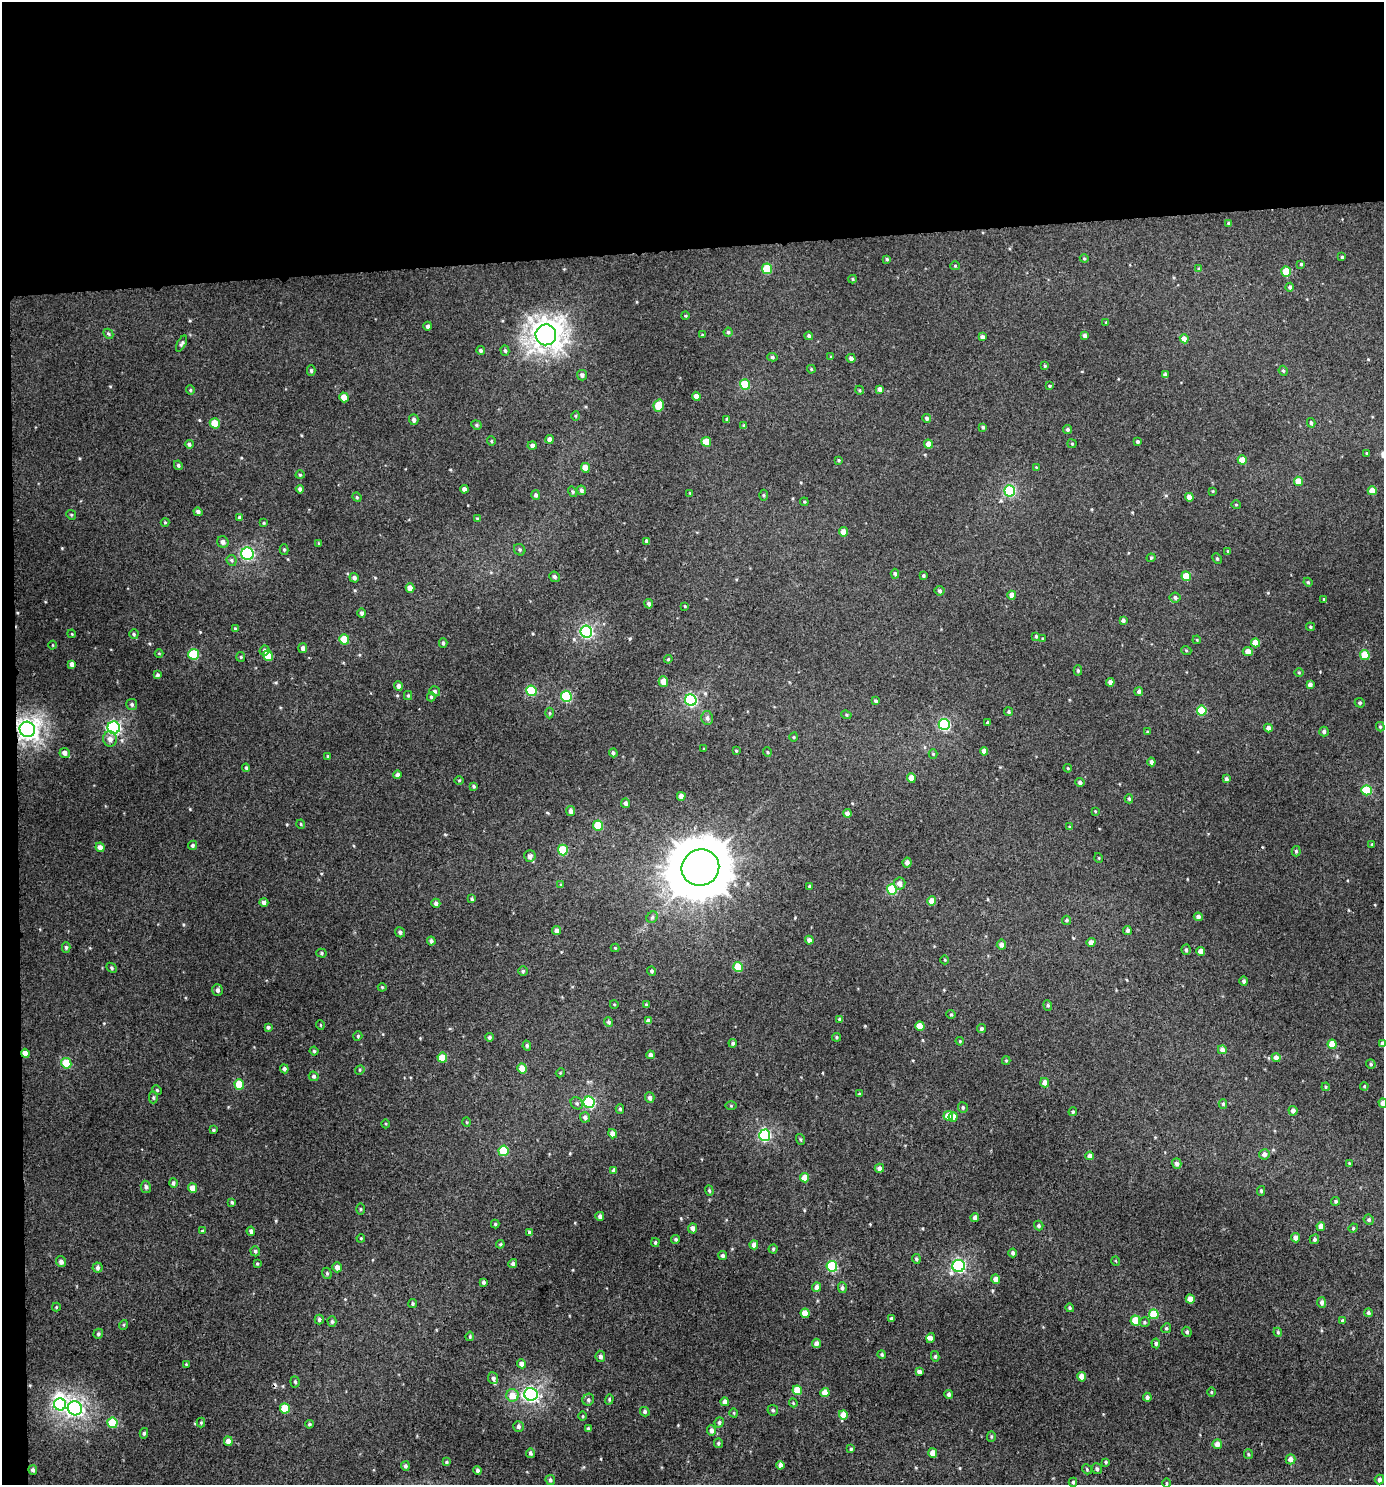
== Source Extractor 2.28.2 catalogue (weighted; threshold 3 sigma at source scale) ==
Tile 1 of 3 x 3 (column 1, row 1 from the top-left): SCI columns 7-1388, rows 2971-4453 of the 4199 x 4457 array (HDU 1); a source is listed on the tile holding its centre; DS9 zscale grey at full resolution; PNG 1386 x 1487 px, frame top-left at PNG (2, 2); each listed source drawn as its Kron ellipse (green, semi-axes under 4 px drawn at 4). Shown black and unused: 18% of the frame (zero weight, under 3 of 4 exposures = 1% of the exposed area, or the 3 px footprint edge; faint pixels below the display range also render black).
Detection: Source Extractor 2.28.2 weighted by HDU 2 'WHT'; one run over the whole footprint, this tile lists its part. Background 0.00716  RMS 0.0042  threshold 0.0188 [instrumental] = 3 sigma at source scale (4.5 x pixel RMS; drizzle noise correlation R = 1.50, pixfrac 1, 0.0396/0.0396 arcsec/px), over >= 5 px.
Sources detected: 431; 1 inside a brighter object's white glare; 1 cosmic-ray / hot-pixel residue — neither listed nor drawn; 2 inside a brighter listed object's ellipse — not listed separately; the other 427 listed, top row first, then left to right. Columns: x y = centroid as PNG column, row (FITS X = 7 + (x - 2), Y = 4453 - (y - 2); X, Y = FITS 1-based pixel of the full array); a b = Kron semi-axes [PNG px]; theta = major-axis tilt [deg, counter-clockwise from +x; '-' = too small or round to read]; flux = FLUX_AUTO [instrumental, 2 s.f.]
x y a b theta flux
1229 223 3 3 - 0.54
1342 257 3 3 - 0.56
1084 258 4 4 - 0.46
887 259 4 4 - 0.57
1301 264 4 4 - 0.49
955 266 5 4 - 0.48
767 269 5 5 - 12
1199 269 4 4 - 0.63
1286 272 5 4 - 11
853 279 4 4 - 0.48
1290 287 4 4 - 0.88
685 316 4 3 - 0.37
1106 322 4 3 - 0.36
428 326 4 4 - 1
728 332 4 4 - 0.74
108 334 5 4 - 0.66
546 335 10 10 - 360
702 335 4 3 - 0.42
809 336 4 4 - 0.96
1085 336 4 3 - 1.4
982 337 4 4 - 1.4
1184 339 4 4 - 2.7
181 344 9 4 61 0.85
481 350 4 4 - 0.85
505 351 5 4 - 0.71
772 357 5 4 - 0.72
831 357 4 4 - 0.44
851 358 5 4 - 1.5
1045 366 3 3 - 0.47
811 369 4 3 - 0.35
311 371 5 4 - 0.8
1283 371 5 4 - 0.55
582 375 5 5 - 1.2
1165 375 4 3 - 1.4
745 385 5 5 - 13
1049 386 4 3 - 0.37
880 389 4 4 - 1.8
190 390 4 4 - 0.44
859 390 4 3 - 0.45
696 396 4 4 - 2
344 397 5 4 - 4.4
659 406 6 5 - 11
575 416 5 3 - 0.41
927 418 4 4 - 0.87
727 419 4 4 - 0.71
414 420 5 4 - 1.1
215 423 5 5 - 7.7
1311 423 5 4 - 0.82
476 425 5 4 - 0.63
744 426 4 4 - 0.8
983 427 4 3 - 0.72
1067 430 5 4 - 0.87
549 439 4 4 - 1.9
491 441 5 4 - 0.48
706 442 5 4 - 6.2
1138 442 4 3 - 0.76
189 444 4 4 - 0.82
929 444 4 4 - 3.2
1072 444 4 4 - 0.5
532 445 4 4 - 1.2
1367 453 4 3 - 0.43
838 460 4 4 - 0.46
1242 460 4 4 - 5
178 465 5 4 - 0.69
1036 467 3 3 - 0.29
585 468 5 4 - 3.5
300 475 4 4 - 0.52
1298 481 4 4 - 5.3
300 489 4 4 - 1.2
464 489 4 4 - 1.4
581 490 5 4 - 0.9
1010 491 5 5 - 38
1213 491 4 3 - 0.35
1372 491 4 4 - 3.9
572 492 5 4 - 0.55
690 493 4 4 - 0.32
536 495 5 4 - 0.87
764 495 5 3 - 0.49
357 497 5 4 - 0.52
1189 497 4 4 - 3.1
804 502 4 4 - 0.42
1236 505 4 4 - 0.47
198 512 4 4 - 1.2
71 515 5 4 - 0.52
240 518 4 4 - 1.1
478 519 4 3 - 0.73
165 522 4 4 - 0.42
264 523 4 3 - 0.4
843 532 5 4 - 2.2
647 541 4 3 - 0.82
223 542 6 5 - 1.5
319 543 4 3 - 0.5
284 550 5 4 - 0.66
520 550 6 5 - 0.66
1228 551 3 3 - 0.49
247 554 6 6 - 59
1151 558 4 4 - 0.5
1217 559 5 4 - 0.57
232 560 5 5 - 0.65
895 574 5 4 - 0.87
923 576 3 3 - 0.62
1186 576 5 4 - 8.8
554 577 5 5 - 0.95
354 578 5 4 - 1.1
1308 582 4 4 - 0.53
410 588 5 4 - 2.8
940 591 5 5 - 0.9
1012 595 4 4 - 2.7
1175 597 5 5 - 1.2
1324 599 4 3 - 0.4
649 604 5 4 - 1.1
685 606 3 2 - 0.31
362 613 5 4 - 0.9
1123 620 4 4 - 1.1
1310 627 4 4 - 0.6
235 629 4 3 - 0.55
586 632 6 5 - 66
72 634 4 3 - 0.36
134 634 5 4 - 0.71
1036 636 4 3 - 0.6
344 639 5 5 - 10
1043 639 4 3 - 0.43
1197 640 4 3 - 0.36
443 643 4 4 - 0.65
1256 643 5 4 - 5.8
53 645 4 3 - 0.32
303 648 5 4 - 1.2
1186 650 5 3 - 0.4
265 651 5 5 - 1.1
1248 651 5 4 - 3
159 653 4 3 - 0.3
194 654 5 5 - 22
1365 655 5 4 - 11
268 656 5 5 - 7.4
241 657 5 4 - 0.51
668 659 4 4 - 0.48
72 664 4 4 - 1.6
1078 670 5 4 - 0.7
1299 673 5 3 - 0.39
157 675 4 3 - 0.8
663 682 5 4 - 3.6
1110 682 4 4 - 2
1310 684 4 4 - 1.4
398 686 5 4 - 1.4
435 691 5 5 - 0.88
531 691 5 5 - 24
1139 691 4 4 - 1
408 696 4 4 - 0.51
566 696 5 5 - 30
431 697 4 4 - 0.53
691 700 6 5 - 54
876 701 4 3 - 0.67
1360 703 5 4 - 0.69
132 704 6 5 - 0.92
1202 711 5 5 - 14
1009 712 4 4 - 0.59
550 713 5 3 - 0.45
846 715 5 4 - 0.55
707 718 7 5 -78 1.2
987 722 4 4 - 0.53
944 724 5 5 - 45
1380 727 5 4 - 0.54
114 728 6 6 - 70
1268 728 4 4 - 1.6
27 729 8 7 - 220
1148 732 3 3 - 0.52
1324 732 5 4 - 1
794 737 5 3 - 0.35
110 739 7 7 - 2
704 749 2 2 - 0.28
736 751 4 3 - 0.47
984 751 4 4 - 2.3
767 752 5 3 - 0.37
65 753 5 5 - 1.8
613 753 4 4 - 0.78
933 754 4 4 - 0.41
328 756 4 3 - 0.46
1151 762 4 4 - 1.2
246 768 4 3 - 0.7
1068 768 4 3 - 0.37
398 775 4 4 - 1.3
911 778 5 4 - 4.3
1226 779 4 3 - 0.84
459 780 5 3 - 0.4
1080 782 4 4 - 1.1
474 786 4 3 - 0.58
1367 790 5 5 - 19
681 796 4 4 - 2.3
1129 799 4 4 - 0.59
625 803 5 4 - 1.2
571 811 5 4 - 1.6
1095 811 4 3 - 0.39
847 813 4 4 - 1.5
301 824 5 4 - 0.45
598 826 5 5 - 12
1070 827 4 3 - 0.46
1372 844 4 3 - 0.36
193 845 5 4 - 0.73
100 847 5 4 - 2.5
563 850 5 5 - 16
1296 851 5 4 - 0.65
530 856 5 5 - 1.7
1099 858 5 3 - 0.33
907 863 5 4 - 1.9
700 868 19 18 - 2400
900 883 6 5 - 2
561 885 4 4 - 0.6
809 886 3 3 - 0.53
892 889 5 5 - 20
472 899 4 4 - 0.63
932 901 4 4 - 3.8
264 902 4 4 - 1.4
436 903 5 4 - 1.2
652 917 6 5 - 0.77
1198 917 4 4 - 1.5
1066 920 4 4 - 0.65
1127 930 4 4 - 0.97
557 931 4 4 - 1.9
400 932 5 4 - 1.1
809 940 4 4 - 1.6
431 941 4 4 - 1.1
1091 942 4 4 - 2
1001 945 5 4 - 1.7
66 947 5 4 - 0.68
615 948 4 4 - 0.37
1186 950 5 4 - 0.67
1201 951 4 4 - 2.9
321 953 5 4 - 0.61
945 960 4 3 - 0.33
738 967 5 5 - 13
111 968 6 4 -44 0.63
523 971 5 4 - 0.7
652 971 5 4 - 0.72
1244 981 4 4 - 0.85
382 987 4 4 - 0.42
217 990 6 5 - 1.3
614 1004 4 3 - 0.34
646 1005 4 4 - 0.46
1048 1005 5 4 - 0.66
951 1014 4 4 - 0.49
840 1019 4 3 - 1.1
648 1021 4 4 - 1.4
609 1022 5 4 - 0.86
320 1025 5 3 - 0.32
920 1026 4 4 - 6.6
268 1027 4 3 - 0.87
981 1029 4 4 - 0.76
358 1036 5 4 - 0.49
489 1037 4 4 - 0.78
837 1037 4 4 - 0.58
960 1041 4 3 - 0.39
733 1043 4 3 - 0.76
1383 1043 4 3 - 1.4
1332 1044 5 4 - 6.8
527 1046 5 4 - 0.63
1222 1050 4 4 - 2.4
314 1051 4 4 - 0.58
25 1053 4 4 - 2.8
650 1055 4 3 - 1.2
442 1058 5 4 - 6.8
1276 1058 4 4 - 2.4
1006 1061 4 4 - 0.47
66 1063 5 5 - 14
1371 1064 5 4 - 0.7
522 1068 5 4 - 6.2
284 1069 4 4 - 1
360 1070 5 4 - 0.5
560 1073 4 3 - 0.37
314 1076 5 4 - 0.87
1045 1083 5 4 - 2.4
239 1084 5 4 - 10
1364 1086 4 3 - 0.43
1326 1087 4 4 - 0.48
157 1090 5 4 - 0.51
859 1094 3 3 - 0.48
153 1097 6 4 -90 0.64
650 1098 5 4 - 1.4
589 1102 6 5 - 42
577 1103 6 5 - 0.89
1383 1103 4 4 - 2.7
1223 1104 5 4 - 0.6
731 1106 5 4 - 0.41
963 1107 5 5 - 0.74
620 1109 4 4 - 0.67
1293 1111 5 4 - 1.5
1073 1112 4 3 - 0.56
948 1116 5 4 - 5.7
585 1117 5 5 - 1.1
953 1117 5 4 - 3.2
467 1122 5 3 - 0.34
386 1124 4 3 - 0.39
213 1130 4 3 - 0.48
613 1134 5 4 - 2.4
765 1135 5 5 - 52
800 1139 5 3 - 0.47
503 1151 5 5 - 14
1264 1154 5 5 - 1.7
1090 1156 4 4 - 2.1
1177 1163 5 4 - 1.5
1349 1163 4 3 - 0.37
879 1168 4 4 - 1.6
614 1170 4 4 - 1.3
805 1178 4 4 - 5.3
173 1183 5 4 - 0.99
146 1187 6 5 - 0.96
193 1188 5 4 - 3.7
709 1191 5 4 - 0.47
1261 1191 5 4 - 0.61
1336 1201 4 4 - 0.66
232 1202 3 3 - 0.58
360 1209 6 4 -89 0.49
600 1216 4 4 - 1.3
975 1217 4 4 - 1.4
1369 1220 5 5 - 0.79
495 1224 4 4 - 0.5
1039 1226 5 4 - 0.76
1321 1226 4 4 - 3.4
692 1228 5 4 - 1.5
1353 1228 5 4 - 0.54
202 1231 4 3 - 0.41
251 1231 4 4 - 1.1
530 1232 4 3 - 1
361 1238 4 3 - 0.39
1295 1238 5 4 - 2.1
676 1239 4 4 - 0.67
1314 1239 5 4 - 0.86
655 1242 4 3 - 0.61
500 1244 4 4 - 0.49
754 1245 4 4 - 2.4
773 1249 4 4 - 0.53
255 1251 5 4 - 0.76
1013 1253 4 4 - 1.1
723 1255 4 4 - 0.88
916 1259 5 4 - 0.71
1116 1261 5 3 - 0.32
61 1262 5 5 - 1.5
257 1264 4 3 - 0.47
513 1264 4 4 - 1.1
832 1266 5 5 - 33
959 1266 6 6 - 65
337 1267 5 4 - 2.1
97 1268 5 5 - 1
327 1273 6 4 -68 0.68
996 1279 4 4 - 2.4
483 1282 4 3 - 0.85
817 1287 4 4 - 2.1
842 1288 5 4 - 0.97
1190 1299 4 4 - 4.2
1322 1302 5 4 - 1.3
413 1304 4 4 - 0.63
56 1307 4 4 - 0.4
1070 1308 4 4 - 0.68
805 1313 4 4 - 5.7
1368 1313 4 4 - 0.82
1154 1314 5 5 - 12
891 1318 4 4 - 0.75
319 1320 5 4 - 0.89
1135 1320 5 5 - 9.3
1343 1321 4 4 - 0.69
332 1322 5 4 - 0.77
1144 1322 5 5 - 0.63
123 1325 5 3 - 0.37
1166 1328 5 4 - 0.55
1187 1332 5 4 - 0.85
1278 1332 4 4 - 0.51
98 1334 5 4 - 0.76
470 1336 5 3 - 0.45
931 1338 5 4 - 1.4
816 1343 4 4 - 1.8
1156 1343 5 4 - 0.84
882 1354 4 4 - 0.55
600 1356 5 5 - 1.4
935 1356 5 4 - 0.69
186 1364 4 3 - 0.37
522 1364 5 4 - 2.1
919 1372 4 4 - 1.7
1082 1377 4 4 - 4.5
493 1378 6 5 - 0.97
295 1382 5 4 - 0.63
797 1390 5 4 - 8.9
1211 1392 5 3 - 0.39
825 1393 4 4 - 4.7
531 1394 6 6 - 110
949 1394 4 4 - 0.92
512 1395 6 6 - 5
1147 1397 4 4 - 0.92
609 1399 5 4 - 0.53
588 1400 6 5 - 0.92
725 1402 4 4 - 2
793 1403 4 3 - 0.42
60 1404 6 6 - 37
75 1408 7 7 - 120
285 1408 5 5 - 10
773 1410 5 5 - 0.76
645 1412 5 4 - 0.82
734 1413 4 3 - 0.35
843 1415 4 4 - 4.4
583 1416 5 3 - 0.4
719 1422 5 4 - 0.79
112 1423 5 5 - 14
201 1423 5 4 - 0.5
309 1424 4 4 - 0.63
518 1427 5 5 - 0.95
588 1429 4 3 - 0.89
711 1430 5 4 - 1.4
144 1433 5 4 - 0.68
991 1436 5 4 - 0.54
228 1441 5 4 - 2.2
718 1443 5 4 - 0.7
1217 1444 5 4 - 2.3
851 1449 4 4 - 0.57
530 1453 5 4 - 0.87
933 1453 5 4 - 3.3
1248 1454 5 4 - 0.51
1291 1459 5 5 - 2.2
446 1462 4 4 - 0.56
1106 1462 4 3 - 0.49
780 1465 4 4 - 1.6
405 1466 5 4 - 0.84
1087 1469 5 4 - 0.53
1097 1469 5 5 - 0.81
33 1470 5 4 - 1.4
478 1470 4 4 - 0.85
1379 1479 5 4 - 1.1
550 1480 5 4 - 0.83
1073 1482 4 4 - 0.54
1167 1483 5 3 - 0.39
Overlapping masked pixels (flux is a lower limit): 2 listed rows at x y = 27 729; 25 1053
Isophote crosses this tile's border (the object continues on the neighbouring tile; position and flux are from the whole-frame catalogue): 2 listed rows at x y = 1383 1043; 1383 1103